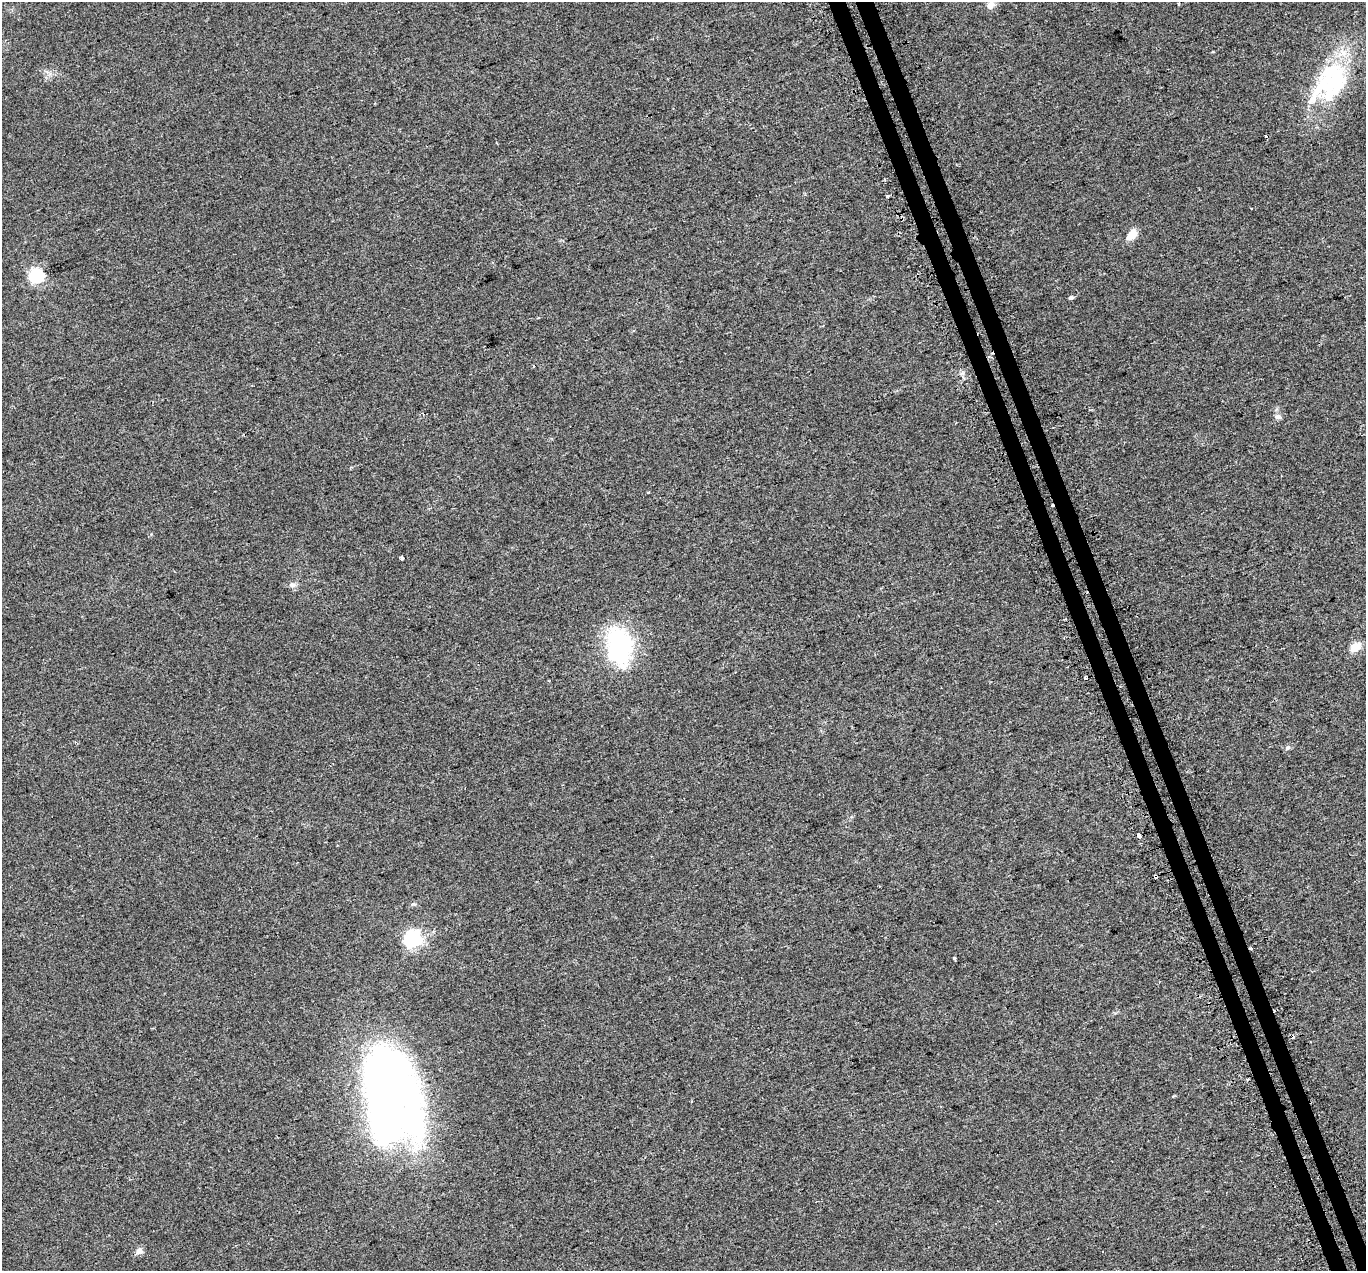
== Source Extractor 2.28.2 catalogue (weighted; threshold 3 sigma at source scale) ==
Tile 6 of 4 x 4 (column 2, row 2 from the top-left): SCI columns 1397-2760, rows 2703-3971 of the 5518 x 5351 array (HDU 1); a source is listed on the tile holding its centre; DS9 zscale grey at full resolution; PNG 1368 x 1273 px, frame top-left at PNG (2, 2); no overlay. Shown black and unused: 3% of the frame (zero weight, under 2 of 3 exposures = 3% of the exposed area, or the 3 px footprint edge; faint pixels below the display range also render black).
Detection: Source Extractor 2.28.2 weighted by HDU 2 'WHT'; one run over the whole footprint, this tile lists its part. Background 0.0227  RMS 0.0068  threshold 0.0304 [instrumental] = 3 sigma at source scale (4.5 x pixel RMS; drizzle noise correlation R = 1.50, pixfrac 1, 0.0396/0.0396 arcsec/px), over >= 5 px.
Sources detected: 32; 5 inside a brighter object's white glare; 7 cosmic-ray / hot-pixel residue — not listed; the other 20 listed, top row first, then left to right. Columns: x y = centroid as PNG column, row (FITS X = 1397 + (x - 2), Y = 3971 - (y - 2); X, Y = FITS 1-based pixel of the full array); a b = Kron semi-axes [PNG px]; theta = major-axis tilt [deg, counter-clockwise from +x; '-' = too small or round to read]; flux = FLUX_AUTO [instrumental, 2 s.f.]
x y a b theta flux
1178 4 3 2 - 0.74
991 5 13 10 48 4.4
1335 82 63 29 59 65
887 196 3 3 - 2.2
1132 235 12 8 57 8.4
37 276 6 6 - 130
1071 297 5 4 - 1.5
1278 416 9 5 5 1.8
402 558 3 3 - 21
292 585 8 6 12 2.5
619 646 43 27 -83 73
1355 647 12 8 34 7.7
1085 678 4 3 - 3.4
1287 748 8 5 28 1.4
1139 835 3 3 - 34
414 904 6 4 -2 1
413 939 7 6 - 220
954 958 4 3 - 1.5
391 1095 75 55 46 220
139 1251 5 5 - 6
Overlapping masked pixels (flux is a lower limit): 1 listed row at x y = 1139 835